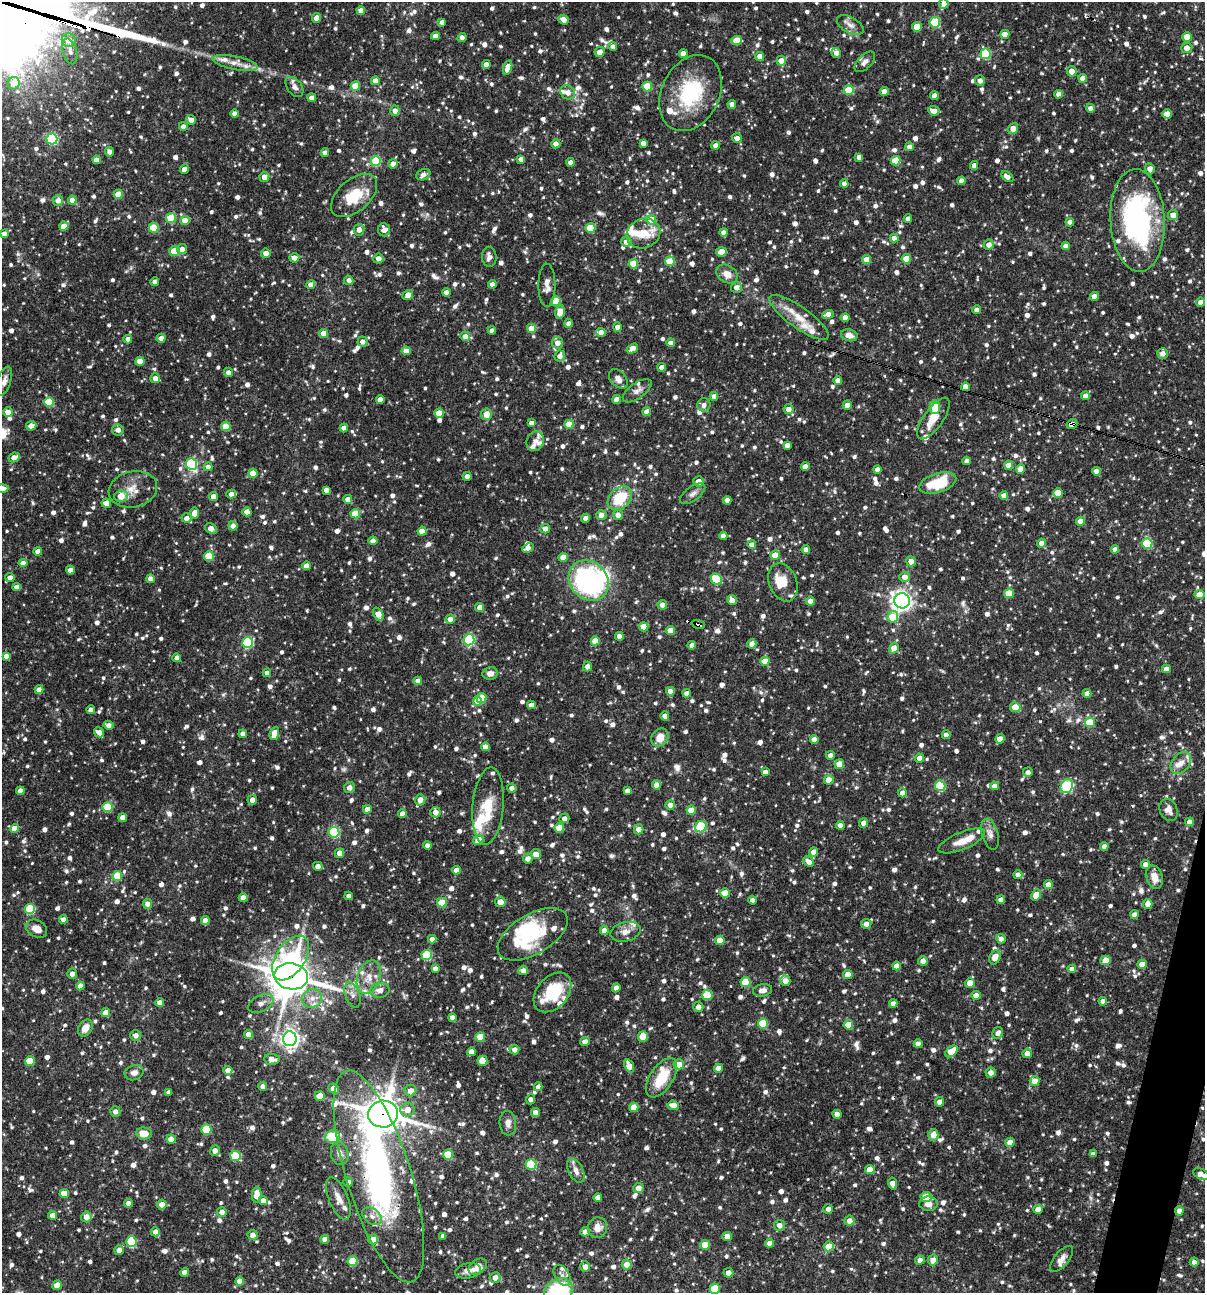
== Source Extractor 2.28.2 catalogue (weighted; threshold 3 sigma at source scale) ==
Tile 6 of 4 x 4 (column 2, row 2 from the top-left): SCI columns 1453-2655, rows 2585-3875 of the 5187 x 5168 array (HDU 1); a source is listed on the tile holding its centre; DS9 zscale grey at full resolution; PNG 1207 x 1295 px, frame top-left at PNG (2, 2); each listed source drawn as its Kron ellipse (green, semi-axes under 4 px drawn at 4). Shown black and unused: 1% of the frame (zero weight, under 3 of 4 exposures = <1% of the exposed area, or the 3 px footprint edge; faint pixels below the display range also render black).
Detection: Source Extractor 2.28.2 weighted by HDU 2 'WHT'; one run over the whole footprint, this tile lists its part. Background 0.0862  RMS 0.0039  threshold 0.0174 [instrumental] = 3 sigma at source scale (4.5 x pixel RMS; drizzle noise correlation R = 1.50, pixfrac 1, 0.05/0.05 arcsec/px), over >= 5 px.
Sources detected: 1493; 3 inside a brighter object's white glare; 6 cosmic-ray / hot-pixel residue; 2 long thin detections or spike segments (spike, bleed or trail) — neither listed nor drawn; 44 inside a brighter listed object's ellipse — not listed separately; of the other 1438, all 500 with FLUX_AUTO >= 1.94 (the completeness limit of this list) listed and drawn (938 fainter detections not listed), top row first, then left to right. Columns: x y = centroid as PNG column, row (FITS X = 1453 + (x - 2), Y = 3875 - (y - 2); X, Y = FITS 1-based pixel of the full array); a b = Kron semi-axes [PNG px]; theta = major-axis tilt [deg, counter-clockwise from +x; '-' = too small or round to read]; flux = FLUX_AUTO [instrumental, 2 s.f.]
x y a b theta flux
944 4 5 5 - 2.1
361 11 4 4 - 3.2
317 18 5 4 - 3.3
564 20 5 4 - 2.2
442 22 4 4 - 2.1
935 22 5 5 - 20
850 25 14 8 -29 2.6
917 27 5 4 - 5.7
1005 34 4 4 - 3.5
435 36 4 4 - 2.4
462 37 5 4 - 2.1
1187 37 5 4 - 6.1
69 40 7 7 - 3.5
736 41 5 4 - 8.6
613 46 4 4 - 2
1187 48 5 5 - 3.3
70 51 13 7 -75 2.1
600 52 5 5 - 3.2
683 53 4 4 - 3.2
836 53 5 4 - 2.4
985 54 5 5 - 23
760 56 4 4 - 3.1
781 61 5 4 - 5.2
865 62 13 7 45 2
235 63 23 6 -12 3.6
486 64 4 4 - 2.7
508 68 7 4 73 4.1
1072 71 5 4 - 3.5
1083 78 4 4 - 3.2
375 81 4 4 - 3
980 81 5 5 - 2.1
14 83 6 6 - 5.1
355 86 5 4 - 8.7
647 86 5 5 - 13
294 87 11 7 -53 2.1
849 90 5 5 - 12
884 91 4 4 - 3.2
568 92 8 6 -40 3.1
691 93 40 29 64 29
1059 94 4 4 - 2.8
934 96 4 4 - 2.7
312 98 4 4 - 2.7
732 105 4 4 - 2.8
1090 108 4 4 - 2.4
395 111 5 5 - 2.1
934 111 6 4 -6 3
235 114 4 4 - 2.5
1167 114 4 4 - 4.6
191 120 5 4 - 2.8
183 127 4 4 - 2.1
1013 128 6 5 - 3.8
737 138 5 4 - 2.1
52 139 5 5 - 42
643 143 4 4 - 2.5
556 144 4 4 - 2.4
715 146 4 4 - 2.6
909 147 4 4 - 2.8
109 152 5 4 - 2
325 153 4 4 - 2.7
859 157 4 4 - 2.2
521 159 4 4 - 2.8
97 160 4 4 - 2.9
376 161 5 5 - 18
896 161 5 5 - 11
571 162 4 4 - 2.6
393 164 4 4 - 3.2
974 165 4 4 - 2.5
184 169 5 4 - 2.4
1150 169 5 4 - 2.9
423 175 7 5 24 2.3
264 177 5 5 - 2.9
1007 177 7 4 -39 2
961 181 4 4 - 2.9
844 184 4 4 - 2.5
118 194 5 4 - 8.1
354 196 27 15 41 13
58 200 5 5 - 2.7
72 200 4 4 - 4.3
1173 215 5 5 - 3.8
171 218 5 5 - 12
908 219 4 4 - 2.5
185 220 4 4 - 5.1
651 220 5 5 - 7.7
1137 220 51 27 -87 83
1070 222 4 4 - 2.3
64 226 4 4 - 5.1
154 228 5 5 - 14
590 228 5 5 - 11
359 230 6 5 - 2.7
384 230 7 6 - 2.4
724 232 4 4 - 2.2
643 233 17 14 22 6.5
4 234 4 4 - 2.1
894 238 4 4 - 2.7
626 242 5 5 - 2.5
989 245 5 5 - 2.8
1066 246 4 4 - 2.6
182 249 5 5 - 2.6
174 251 5 5 - 12
721 252 5 4 - 6.5
266 253 5 4 - 3.2
489 257 10 7 -85 2.1
294 258 5 4 - 2.8
378 258 5 5 - 2.4
906 259 5 4 - 8.3
867 260 4 4 - 5.1
670 261 5 5 - 11
633 264 5 4 - 10
727 274 11 8 -34 3.5
349 280 5 4 - 2
155 282 4 4 - 2.5
492 284 4 4 - 2.5
311 285 4 4 - 3.3
547 285 22 8 90 3
736 287 6 5 - 2.6
446 293 4 4 - 2.6
408 295 6 4 38 3.1
1094 296 4 4 - 2.8
556 301 5 4 - 10
1200 302 5 4 - 2.6
977 310 4 4 - 2.5
560 312 7 5 76 5.6
828 314 6 4 16 2.6
799 317 35 10 -35 7.2
845 317 4 4 - 4.1
569 323 4 4 - 2.3
617 327 5 4 - 2.8
531 328 4 4 - 6
492 331 4 4 - 2
601 332 5 4 - 3.7
324 333 4 4 - 4.4
849 335 8 6 -13 2.8
465 336 5 4 - 2.6
161 338 4 4 - 2.6
128 339 4 4 - 2.5
362 342 5 5 - 2.2
557 343 6 5 - 3.4
671 343 4 4 - 3
632 349 6 4 34 5.2
406 351 4 4 - 3.3
1163 353 5 5 - 2.6
560 356 5 5 - 2.3
140 361 4 4 - 6.5
662 367 4 4 - 3.2
228 372 4 4 - 2.1
155 378 5 5 - 2.6
618 379 11 7 -50 2.4
838 380 4 4 - 2.5
4 381 15 6 72 2.3
965 387 4 4 - 2.7
637 391 17 7 36 2.2
714 396 4 4 - 2.3
1085 396 4 4 - 2.4
617 399 4 4 - 3.6
380 400 4 4 - 4.4
49 402 5 5 - 14
704 405 7 6 - 2.1
847 405 4 4 - 4
935 407 7 5 89 14
788 409 5 5 - 2.6
8 412 5 4 - 3.3
647 412 4 4 - 3.2
439 413 4 4 - 6.1
486 414 6 5 - 4.3
933 419 24 9 55 6.3
531 423 4 4 - 2.4
569 424 4 4 - 8.6
1072 424 5 5 - 2.5
31 426 5 4 - 3.3
226 426 5 5 - 11
344 428 4 4 - 3.3
118 430 6 5 - 2.1
535 441 10 8 61 2.1
787 445 4 4 - 2.5
14 457 6 4 27 3.4
967 461 4 4 - 2.5
192 464 6 5 - 42
1009 465 4 4 - 5.5
805 466 4 4 - 2.7
208 467 4 4 - 2.3
877 469 4 4 - 2.8
1021 469 4 4 - 4.9
1096 471 4 4 - 2.5
253 473 4 4 - 6.4
467 476 4 4 - 1.9
699 481 5 5 - 2.9
938 483 19 9 17 16
2 489 6 4 4 3.4
133 489 24 18 13 6.6
326 490 4 4 - 2.4
1058 493 5 4 - 7.7
231 494 5 4 - 2.3
693 494 15 7 36 2
1004 495 4 4 - 3
121 496 7 5 6 6.7
213 497 4 4 - 2.7
620 498 14 10 43 14
348 499 4 4 - 3.1
727 500 4 4 - 3.2
106 503 4 4 - 4.2
247 512 4 4 - 4.3
194 513 5 4 - 3.7
355 514 5 4 - 11
601 515 5 5 - 2.6
618 515 5 5 - 2.6
187 518 5 5 - 2.2
586 518 4 4 - 2.5
1081 521 4 4 - 6
233 526 4 4 - 2.6
211 529 6 4 -32 3.2
545 529 5 4 - 2.5
422 531 4 4 - 3.7
723 536 4 4 - 2.7
373 541 4 4 - 2.9
1041 543 4 4 - 3
1147 544 5 5 - 25
752 545 4 4 - 2.6
528 548 6 4 26 2.8
1115 549 4 4 - 2.7
806 550 4 4 - 2.5
38 551 4 4 - 2.6
775 555 4 4 - 6.1
209 556 5 5 - 14
563 557 4 4 - 3.7
911 561 5 5 - 2.8
23 563 4 4 - 3.5
306 566 4 4 - 3
70 570 4 4 - 2.8
904 577 5 5 - 2.9
10 578 4 4 - 2.7
150 579 4 4 - 2.6
716 579 6 5 - 17
589 581 22 18 -47 64
783 582 20 14 -68 7.5
17 587 4 4 - 2.9
1009 593 5 5 - 10
1199 595 5 4 - 5.1
732 600 5 4 - 2.8
810 601 4 4 - 2.7
902 601 8 7 - 180
662 605 5 4 - 2.4
480 608 4 4 - 3
378 614 7 4 -66 5.2
893 617 6 5 - 11
450 619 4 4 - 2.8
698 625 7 3 -19 4.9
644 627 5 4 - 6.5
670 630 4 4 - 4.9
619 636 4 4 - 2.9
469 640 5 5 - 42
595 641 4 4 - 6.4
247 643 5 5 - 29
752 644 4 4 - 3.3
692 645 4 4 - 2.8
894 648 5 4 - 4.3
6 656 4 4 - 2.1
177 658 4 4 - 2.2
765 661 5 4 - 8.2
587 667 5 4 - 2.2
1166 669 4 4 - 2.7
267 673 4 4 - 2.2
490 673 7 6 - 2.4
418 681 4 4 - 2.5
39 690 4 4 - 2.7
670 691 4 4 - 2.6
687 693 4 4 - 2.7
1087 693 4 4 - 3
481 698 5 5 - 12
477 701 4 4 - 5.1
531 705 4 4 - 2.6
1015 707 5 4 - 7.7
91 710 4 4 - 2.9
665 716 4 4 - 2.6
1090 722 5 5 - 13
108 725 5 4 - 2.3
99 732 5 4 - 2.8
274 733 7 4 68 6
243 734 4 4 - 2.1
946 735 4 4 - 2.7
660 737 9 8 - 5.5
814 739 4 4 - 2.7
1000 739 5 4 - 3.9
485 747 4 4 - 3.3
830 755 4 4 - 2
919 758 4 4 - 2.7
1181 763 12 8 51 3.2
839 764 5 4 - 5.2
765 772 4 4 - 2.3
1028 772 5 4 - 2
829 780 4 4 - 6.2
656 785 4 4 - 4.1
940 786 5 5 - 24
994 786 4 4 - 2.6
1067 786 7 6 - 35
349 788 5 5 - 2.4
512 788 4 4 - 2
20 791 4 4 - 2.4
627 791 4 4 - 2.3
902 793 4 4 - 2.6
252 800 5 4 - 2.7
420 800 6 5 - 3.5
670 805 5 4 - 2.9
488 806 39 15 85 12
108 807 5 5 - 19
367 809 4 4 - 2.8
691 810 4 4 - 6.4
1169 810 11 8 -66 2.8
435 812 5 5 - 2.9
402 814 4 4 - 2.5
123 818 4 4 - 3
564 818 5 5 - 2
1190 822 4 4 - 2.8
863 823 5 4 - 2.6
840 825 4 4 - 2.4
701 827 6 5 - 23
559 828 5 4 - 7.7
14 829 4 4 - 5.1
639 829 5 5 - 3.2
334 832 5 5 - 31
990 834 16 8 -75 2.5
478 840 5 5 - 5.5
962 841 25 8 22 4.8
427 845 4 4 - 2.2
1104 846 4 4 - 2.2
814 852 4 4 - 2.8
339 853 5 4 - 3.1
536 854 5 5 - 3.1
528 859 5 5 - 2.3
809 862 6 4 -45 3
1146 864 5 4 - 2.8
318 866 5 4 - 2.5
456 870 4 4 - 3.3
1018 875 4 4 - 2.6
117 876 5 5 - 13
1154 877 12 8 -73 4.4
1048 885 4 4 - 3.2
725 893 5 4 - 7.7
1036 895 6 4 62 5.9
349 896 4 4 - 2.2
243 898 4 4 - 3.5
753 900 4 4 - 2.5
1001 900 4 4 - 2.6
442 902 5 5 - 11
500 902 5 5 - 3.5
147 904 5 4 - 2.3
1148 904 5 4 - 3.4
30 909 5 5 - 25
1134 915 4 4 - 2.5
63 919 4 4 - 2.5
205 920 4 4 - 2.9
866 924 5 5 - 2.5
36 929 11 8 -29 3.5
604 930 4 4 - 2.7
625 932 15 9 13 3.1
533 934 39 20 31 20
432 939 4 4 - 2.2
1001 939 5 4 - 2.5
720 940 4 4 - 5.9
427 955 5 5 - 21
995 957 7 5 67 4.5
291 958 25 14 56 34
1106 960 5 4 - 5.1
923 961 5 4 - 2.6
1142 964 4 4 - 4.6
896 966 4 4 - 2.8
435 968 4 4 - 2
1072 969 4 4 - 2.4
523 970 5 4 - 2.7
72 974 5 5 - 2.2
848 974 4 4 - 5.3
291 976 17 13 -10 810
369 977 17 11 71 5.5
785 981 5 5 - 3
745 982 5 5 - 12
970 983 5 4 - 4.8
80 986 4 4 - 2.7
616 988 4 4 - 2.3
380 990 10 7 5 2.6
762 990 9 6 10 2
553 992 22 15 49 17
352 995 13 7 -69 2.3
707 995 5 5 - 17
976 995 4 4 - 2.9
312 998 10 9 - 3.4
1103 1001 4 4 - 2
160 1002 4 4 - 2.4
261 1003 13 8 27 2.2
893 1004 4 4 - 2.2
698 1007 5 5 - 2.3
106 1013 4 4 - 4.9
452 1018 4 4 - 2.6
763 1023 5 5 - 15
848 1025 5 4 - 7.8
85 1028 9 6 55 4.2
998 1033 6 5 - 2.1
248 1034 5 4 - 2.9
136 1035 5 5 - 2.1
480 1037 5 4 - 6.8
643 1037 5 5 - 7.8
290 1039 7 6 - 180
585 1042 4 4 - 2.7
918 1044 4 4 - 2.2
514 1049 5 5 - 2.5
951 1051 7 5 40 7.9
471 1052 4 4 - 3
1027 1053 5 5 - 2.6
272 1059 8 5 -5 3.5
30 1061 5 4 - 9.3
482 1061 5 5 - 6
679 1064 5 5 - 5.2
629 1066 7 4 -70 4.6
718 1068 4 4 - 2.5
228 1070 4 4 - 3
134 1073 10 7 21 2.1
991 1073 5 5 - 2.4
662 1078 22 11 57 11
1035 1081 5 5 - 3.9
263 1086 4 4 - 2.2
538 1087 4 4 - 2.3
334 1089 5 4 - 4.8
411 1091 6 5 - 3
169 1092 4 4 - 1.9
320 1096 5 5 - 4.2
530 1099 5 4 - 1.9
940 1102 4 4 - 3.6
673 1105 6 4 -8 3.3
634 1107 5 4 - 6.3
407 1110 7 6 - 3.6
115 1112 5 5 - 2.1
535 1112 4 4 - 2.2
383 1114 15 13 7 760
837 1114 4 4 - 2.7
508 1123 12 8 -85 2.5
206 1130 5 5 - 15
144 1133 7 6 - 5.5
933 1135 5 5 - 3.9
333 1137 7 6 - 15
171 1139 4 4 - 4.3
1010 1142 5 4 - 3.4
215 1151 5 5 - 2.3
340 1153 11 8 -77 2.9
448 1154 5 5 - 12
1093 1154 4 4 - 2
235 1156 5 5 - 17
531 1165 5 5 - 24
576 1170 13 7 -63 2.8
870 1170 5 4 - 5.4
1201 1174 8 5 -28 3.6
379 1176 110 32 -73 140
348 1182 5 4 - 2
893 1183 6 4 -79 3
638 1188 5 5 - 3.2
64 1194 5 4 - 7.4
257 1195 8 4 87 6.8
598 1197 4 4 - 2.6
926 1197 6 5 - 10
338 1198 22 9 -67 4
263 1201 4 4 - 2.3
128 1203 4 4 - 2.4
162 1204 5 5 - 3
928 1204 9 7 0 2.6
828 1209 5 4 - 2
1038 1209 5 4 - 3.5
1179 1211 5 4 - 2.2
222 1212 5 4 - 2.1
53 1215 4 4 - 3.7
372 1216 11 7 -38 2.4
86 1217 5 5 - 3.2
849 1221 5 5 - 2.7
779 1225 5 5 - 2.7
598 1228 10 9 - 3.4
155 1232 4 4 - 2.4
585 1232 5 4 - 3.1
253 1235 5 5 - 2.3
443 1236 4 4 - 2.3
727 1236 5 4 - 2.9
325 1239 4 4 - 2.6
373 1239 5 5 - 5.2
131 1241 5 5 - 23
770 1243 4 4 - 2.7
705 1245 5 4 - 7
829 1246 5 5 - 6.6
119 1250 5 4 - 2.8
1061 1259 16 7 50 2.5
920 1260 5 4 - 2.1
933 1260 5 5 - 2.7
353 1261 5 5 - 14
1194 1262 4 4 - 2
627 1264 5 5 - 3.6
478 1267 10 7 37 5.2
585 1267 5 5 - 2.4
468 1271 13 7 10 2.8
184 1272 4 4 - 2.6
728 1273 5 4 - 2.5
562 1275 11 7 -59 2.1
495 1278 5 5 - 2.5
240 1281 4 4 - 3.5
57 1285 5 4 - 6.2
715 1289 5 5 - 12
559 1291 15 12 27 32
Overlapping masked pixels (flux is a lower limit): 8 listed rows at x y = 985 54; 965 387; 1072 424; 698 625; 291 976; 383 1114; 379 1176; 1179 1211
Isophote crosses this tile's border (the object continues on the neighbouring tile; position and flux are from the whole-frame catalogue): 5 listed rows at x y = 944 4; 2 489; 1201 1174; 57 1285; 559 1291
Unlisted compact peaks at least as high as the median listed source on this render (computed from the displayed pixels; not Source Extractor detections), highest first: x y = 163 44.